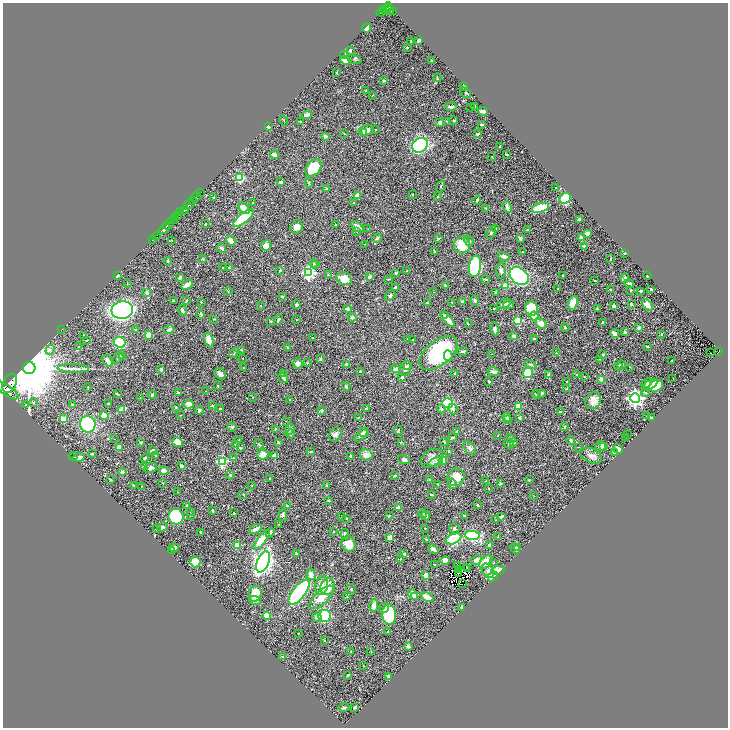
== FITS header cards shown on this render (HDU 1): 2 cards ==
NAXIS1  =                 1451
NAXIS2  =                 1451

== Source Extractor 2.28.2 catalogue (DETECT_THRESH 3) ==
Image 1451 x 1451 px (HDU 1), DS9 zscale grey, zoomed out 1/2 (1 PNG px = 2 x 2 image px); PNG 730 x 730 px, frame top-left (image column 2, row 1450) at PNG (3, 3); each listed source drawn as its Kron ellipse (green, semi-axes under 4 px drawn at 4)
Background 0.405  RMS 0.018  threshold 0.0532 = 3 sigma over >= 5 px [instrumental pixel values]
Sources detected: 504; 30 cannot appear on this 1/2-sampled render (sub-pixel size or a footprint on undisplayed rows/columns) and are neither listed nor drawn; the other 474 listed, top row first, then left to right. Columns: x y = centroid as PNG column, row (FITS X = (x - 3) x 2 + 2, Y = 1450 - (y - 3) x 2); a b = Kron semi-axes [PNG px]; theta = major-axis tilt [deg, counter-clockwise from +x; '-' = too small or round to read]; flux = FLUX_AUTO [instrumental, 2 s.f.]
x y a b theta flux
388 7 4 2 - 250
387 9 4 2 - 85
383 10 2 1 - 47
385 10 2 1 - 18
389 10 4 3 - 130
381 12 4 2 - 100
393 12 3 2 - 20
366 28 4 3 - 45
419 40 4 2 - 13
411 41 3 2 - 4.6
407 47 2 2 - 2.2
350 50 3 2 - 5.4
344 55 2 2 - 2.9
355 59 7 3 -14 4
345 60 5 3 - 37
431 61 3 2 - 4.1
336 72 3 2 - 1.9
437 78 4 2 - 3.1
384 80 3 3 - 4.3
464 86 3 2 - 6.4
366 91 3 2 - 2
465 93 6 3 -40 4.1
372 95 3 1 - 0.96
475 106 3 2 - 2.2
451 107 6 3 4 7.9
471 107 2 2 - 1.3
483 111 5 2 - 11
307 115 5 3 - 35
284 121 5 2 - 2.1
454 121 4 3 - 3.5
300 122 3 2 - 2.8
447 122 3 2 - 1.5
440 123 3 2 - 16
481 125 3 2 - 6.9
268 127 3 2 - 5.9
366 130 8 5 14 20
375 130 2 2 - 1.4
344 133 3 2 - 1.3
364 133 3 2 - 3.2
478 134 3 2 - 4.4
325 136 2 2 - 20
420 145 8 6 34 290
500 147 2 2 - 3.1
507 154 3 2 - 3.7
274 155 5 3 - 24
492 157 2 1 - 0.94
313 168 9 6 50 110
240 178 4 3 - 150
281 182 3 2 - 6.9
309 183 4 3 - 3.7
441 186 6 2 69 3.3
556 188 2 1 - 1.4
326 189 4 3 - 5.7
200 193 3 2 - 110
413 194 2 1 - 1.8
357 195 4 3 - 25
196 197 5 2 - 420
213 197 3 2 - 1.6
438 197 3 2 - 1.2
565 198 6 5 - 93
193 200 3 1 - 160
477 200 5 3 - 3.7
253 202 2 2 - 1.7
354 202 3 2 - 2.6
189 205 6 2 44 1000
507 207 6 3 -68 17
244 208 6 4 -49 50
486 208 3 2 - 2
540 208 9 4 16 110
184 210 4 3 - 330
181 212 4 2 - 110
178 215 3 2 - 210
175 218 2 1 - 81
243 218 13 4 40 150
580 219 3 2 - 10
173 220 4 3 - 120
169 224 6 2 46 710
205 224 3 2 - 2.2
335 225 2 2 - 1.2
297 227 7 6 - 17
357 227 7 3 -38 28
164 229 6 3 42 1000
368 229 2 1 - 1.2
495 229 3 3 - 3.7
527 230 3 3 - 2.8
357 231 3 3 - 2.8
491 232 6 3 58 7.3
587 233 3 3 - 21
156 236 4 1 - 33
377 238 5 3 - 7
438 238 3 2 - 3.1
520 238 3 3 - 8.6
581 238 3 3 - 17
153 239 3 1 - 11
172 240 2 2 - 2.1
231 241 5 3 - 30
469 241 6 3 -60 8.2
365 244 3 2 - 1.5
462 245 8 8 - 72
266 246 5 4 - 17
584 246 4 2 - 3.8
221 248 5 4 - 7.1
522 251 2 1 - 1.7
434 252 3 2 - 3.4
625 253 3 2 - 2
504 256 6 3 -14 14
202 259 3 3 - 2.5
611 259 3 1 - 2.4
168 261 4 2 - 3.7
314 263 4 3 - 3.2
316 265 4 3 - 4.2
475 266 11 6 81 350
223 268 3 2 - 1.8
229 268 4 3 - 2.9
280 270 4 3 - 4.5
501 270 8 4 86 9.1
407 271 2 2 - 2.6
309 273 4 4 - 560
396 273 3 3 - 4.4
328 275 4 3 - 4
563 275 3 2 - 2.2
118 276 3 2 - 6.4
370 276 3 3 - 12
519 276 10 8 -37 510
647 276 2 2 - 2.7
180 278 3 2 - 6.7
625 278 5 4 - 7.1
344 279 8 6 -28 38
388 279 4 2 - 1.6
485 279 5 2 - 4.6
595 281 3 2 - 1.8
629 283 5 3 - 11
127 284 2 1 - 1.3
187 285 6 3 30 37
445 285 3 2 - 3.5
506 286 2 2 - 64
395 287 3 3 - 6.2
558 288 3 2 - 1.6
651 289 3 2 - 5.6
610 290 3 2 - 2
631 290 2 2 - 2.9
228 291 4 2 - 2.3
641 291 2 2 - 4.9
434 292 2 2 - 1.3
496 292 3 2 - 2.7
147 293 3 3 - 9.3
282 296 2 2 - 4.3
390 296 6 4 46 7.8
173 301 3 2 - 2.6
186 301 3 2 - 2.4
475 301 5 4 - 5.4
201 302 3 2 - 2.3
452 302 3 2 - 2.3
462 302 3 3 - 7.4
427 303 4 3 - 3.3
573 303 7 4 68 56
504 304 7 4 23 15
631 304 2 2 - 9.9
261 305 2 2 - 1.3
296 305 4 3 - 3.8
509 305 5 3 - 5.4
647 305 6 4 -56 26
614 306 4 3 - 11
494 308 2 2 - 2.9
532 308 7 6 - 130
348 309 3 3 - 16
597 309 3 2 - 2.8
122 310 11 9 10 750
182 310 5 3 - 7.6
201 314 4 2 - 5.3
445 316 4 3 - 5.4
534 316 4 3 - 48
352 317 4 4 - 5.4
214 319 2 2 - 1.8
447 319 9 3 -49 28
278 320 5 2 - 5.1
297 320 2 2 - 3.1
271 321 3 3 - 2.1
518 321 4 3 - 60
602 322 3 2 - 2.4
468 324 3 2 - 2
541 324 6 4 -43 26
565 327 4 3 - 3
639 328 3 2 - 13
62 329 2 1 - 1.7
495 329 7 3 -82 7.6
136 330 4 4 - 3.9
169 330 5 3 - 5.4
625 332 4 3 - 6.9
614 333 4 3 - 22
662 334 2 2 - 2.7
83 335 2 1 - 1.3
149 335 4 3 - 38
514 336 4 3 - 7
313 338 2 2 - 1.3
407 339 2 2 - 1.9
534 339 2 2 - 3.4
87 340 2 2 - 1.7
209 340 8 4 -75 36
412 340 2 2 - 1.3
120 342 6 5 - 120
647 346 3 2 - 2.3
78 347 3 3 - 3.1
287 348 3 2 - 2.1
50 350 5 2 - 4.7
241 350 3 3 - 1.8
463 351 5 2 - 5.1
718 351 4 2 - 99
438 353 22 12 38 340
556 353 3 2 - 1.7
710 353 3 1 - 4.5
233 354 4 2 - 2.4
491 354 2 1 - 0.91
603 354 3 2 - 3.1
448 356 5 4 - 15
119 357 7 3 55 5
123 357 4 2 - 3.7
243 359 3 2 - 1.2
320 359 4 3 - 3.6
599 359 2 2 - 2
672 360 2 2 - 2.5
108 361 7 3 -54 14
297 363 5 5 - 14
307 363 3 2 - 3.4
346 364 2 2 - 13
408 365 3 3 - 4.4
530 365 6 4 -22 6.5
621 365 4 3 - 5.1
618 366 4 3 - 5.7
243 367 2 2 - 1.2
629 367 2 2 - 0.97
29 368 6 6 - 62000
73 368 16 3 -2 16
161 369 3 3 - 7.2
395 369 4 3 - 11
405 369 7 5 67 16
360 371 3 2 - 2.3
493 372 6 3 -10 9.6
528 372 5 4 - 110
220 374 6 5 - 12
283 374 3 2 - 2.4
455 374 3 3 - 4.1
549 374 4 3 - 9.1
576 374 2 2 - 1.3
584 377 2 2 - 1.2
283 378 6 2 -53 16
402 378 3 3 - 4.6
673 378 2 1 - 0.89
601 379 3 3 - 13
489 381 2 2 - 4.1
567 382 2 2 - 4.8
10 383 10 6 63 2500
647 383 6 4 46 9.9
650 385 8 3 33 31
217 386 2 2 - 2.4
346 386 4 3 - 5.5
656 386 7 5 28 79
88 387 2 2 - 2.6
567 389 3 2 - 1.8
6 390 15 5 -34 2100
206 391 3 2 - 1.4
178 393 4 3 - 5
646 393 4 3 - 3.6
117 394 3 2 - 2.6
536 394 5 3 - 5.8
541 394 4 3 - 7.4
152 395 4 3 - 7.2
253 397 2 1 - 1.1
140 398 3 2 - 1.7
635 398 5 4 - 1200
289 399 3 2 - 1.7
593 401 9 7 51 28
33 403 3 3 - 2.8
448 403 5 4 - 250
108 404 3 2 - 2.7
189 404 5 4 - 30
25 405 3 2 - 2.1
73 405 3 3 - 7.5
213 406 3 2 - 2.4
518 406 4 4 - 37
176 407 2 2 - 4.2
121 409 4 2 - 37
220 409 2 2 - 6.3
366 409 3 2 - 2.8
441 409 4 3 - 4.5
453 409 6 4 -62 7.5
199 410 4 3 - 6
322 410 3 3 - 6.4
560 412 4 3 - 3.9
104 415 4 3 - 41
181 415 2 2 - 1.4
647 416 2 2 - 1.3
507 417 4 3 - 8.8
519 417 3 2 - 3.8
651 417 3 2 - 2.1
358 418 2 2 - 1.4
63 419 4 3 - 28
508 420 3 2 - 2.2
286 421 2 2 - 1
88 424 8 7 - 230
232 427 4 3 - 3.4
564 427 4 3 - 3.7
275 429 4 2 - 2.4
289 429 6 4 55 7.1
398 431 4 3 - 3.8
457 432 3 3 - 4.6
364 433 5 4 - 8.1
291 434 5 3 - 3
335 434 8 6 64 12
361 435 8 3 49 9.6
627 435 4 2 - 1.6
498 436 2 1 - 1
452 438 3 3 - 4.2
626 438 3 2 - 4.3
115 439 2 1 - 0.93
511 439 5 4 - 8.9
239 440 2 2 - 1.4
571 441 4 4 - 4.3
177 442 5 4 - 45
278 442 3 3 - 2.6
401 442 3 3 - 2
444 442 4 2 - 4.2
141 443 2 2 - 2.7
513 443 4 4 - 4.1
235 444 3 2 - 1.8
259 444 5 3 - 4.3
509 444 5 3 - 5.2
600 446 5 4 - 16
604 446 4 3 - 7.4
119 447 3 3 - 32
578 447 3 2 - 1.5
240 448 4 3 - 7.2
470 448 8 5 -53 12
618 449 5 3 - 16
153 450 4 3 - 4.8
311 451 4 3 - 2.4
449 451 3 2 - 2.9
614 453 3 2 - 7
92 454 3 2 - 3.1
263 455 5 5 - 44
366 455 6 5 - 24
73 456 5 4 - 3.6
156 456 2 2 - 1.3
274 456 4 3 - 14
591 456 11 7 -26 23
351 457 3 2 - 10
79 458 6 4 19 15
145 458 4 3 - 3.5
234 458 3 2 - 2.4
432 458 12 8 33 24
404 460 6 4 -18 13
222 461 3 3 - 290
443 461 4 4 - 26
436 462 8 3 23 7.9
145 466 3 3 - 13
181 466 3 3 - 6.2
151 468 6 4 20 11
164 470 5 3 - 17
122 472 3 3 - 5
230 475 4 3 - 3.2
395 476 3 3 - 4.6
456 477 9 8 - 45
270 478 2 2 - 2.8
111 480 2 2 - 4
429 480 3 3 - 4.4
529 480 2 2 - 1.9
486 481 3 3 - 2.4
163 483 2 1 - 1.8
438 484 2 2 - 2.6
452 484 5 4 - 7.2
500 484 4 3 - 2.7
327 485 3 3 - 3.2
134 486 3 2 - 1.6
142 486 2 1 - 1.4
252 486 3 2 - 1.3
488 488 2 1 - 1.3
178 492 3 2 - 1.5
243 494 2 2 - 1.2
432 495 3 2 - 5.3
534 496 2 2 - 1.2
328 500 3 2 - 2.6
478 505 3 2 - 4.1
186 506 3 2 - 2.7
287 506 3 2 - 3.8
398 508 4 3 - 22
191 511 4 2 - 2.3
213 511 3 2 - 4.6
234 513 3 2 - 3.9
423 513 4 3 - 4.7
191 515 4 2 - 2.2
283 515 6 4 -87 7.1
389 516 3 2 - 6.6
426 516 4 4 - 7
464 516 4 2 - 2.7
502 516 3 2 - 4.8
176 517 8 7 - 360
342 517 2 2 - 1.3
346 518 2 2 - 1.8
496 520 2 2 - 1.5
278 524 2 2 - 1.2
162 527 5 4 - 6
425 528 2 2 - 1.5
454 528 5 5 - 6.4
156 529 3 2 - 2.3
255 529 7 3 24 19
334 531 2 2 - 1.4
201 532 2 2 - 4.5
270 533 5 3 - 6.5
345 534 5 3 - 6.3
472 535 7 4 -5 330
498 537 3 2 - 3.3
389 538 3 3 - 21
454 539 8 5 25 250
262 540 12 4 51 92
427 540 3 2 - 4.3
349 544 8 7 - 62
238 545 3 2 - 59
489 545 3 3 - 7.6
174 548 5 2 - 12
515 548 5 2 - 16
518 548 3 3 - 3
433 549 6 3 -41 17
172 551 3 2 - 2.7
296 554 3 2 - 7.7
404 554 3 3 - 5.7
400 559 3 2 - 1.8
445 560 4 4 - 11
476 560 5 4 - 14
195 562 5 5 - 65
263 562 11 6 68 1300
486 562 8 5 45 49
494 563 3 2 - 2.2
434 565 3 2 - 3
457 565 2 1 - 0.021
466 567 3 2 - 1.7
459 569 4 1 - 0.98
468 569 3 1 - 0.54
498 570 6 3 10 57
488 571 8 5 -55 15
311 574 6 4 -73 20
458 574 2 1 - 0.59
426 575 4 2 - 33
493 576 5 4 - 75
462 584 2 1 - 1.7
321 586 9 6 77 25
328 587 8 7 - 62
351 589 5 3 - 3
299 592 15 6 52 390
255 594 8 6 73 68
413 594 6 4 -50 29
347 596 3 2 - 2.1
321 597 16 6 43 46
415 597 4 2 - 5.2
427 597 7 3 -29 45
255 600 6 4 -20 11
374 605 6 3 82 28
462 607 3 2 - 11
384 608 5 4 - 12
389 614 10 7 -88 160
267 616 4 4 - 55
325 616 6 6 - 200
317 617 5 4 - 7
387 632 2 2 - 1.5
298 633 2 2 - 2.1
324 641 4 2 - 1.9
408 647 4 3 - 6.7
351 651 2 1 - 1.2
371 651 3 2 - 1.6
282 656 4 2 - 1.9
363 666 2 1 - 1.1
348 675 3 2 - 3.1
389 676 4 2 - 18
355 707 3 3 - 5.7
344 708 5 3 - 5.5
At the frame edge (FLAGS 8, measured only in part): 1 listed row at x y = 6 390
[30 sub-pixel or undisplayed-footprint detections neither listed nor drawn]